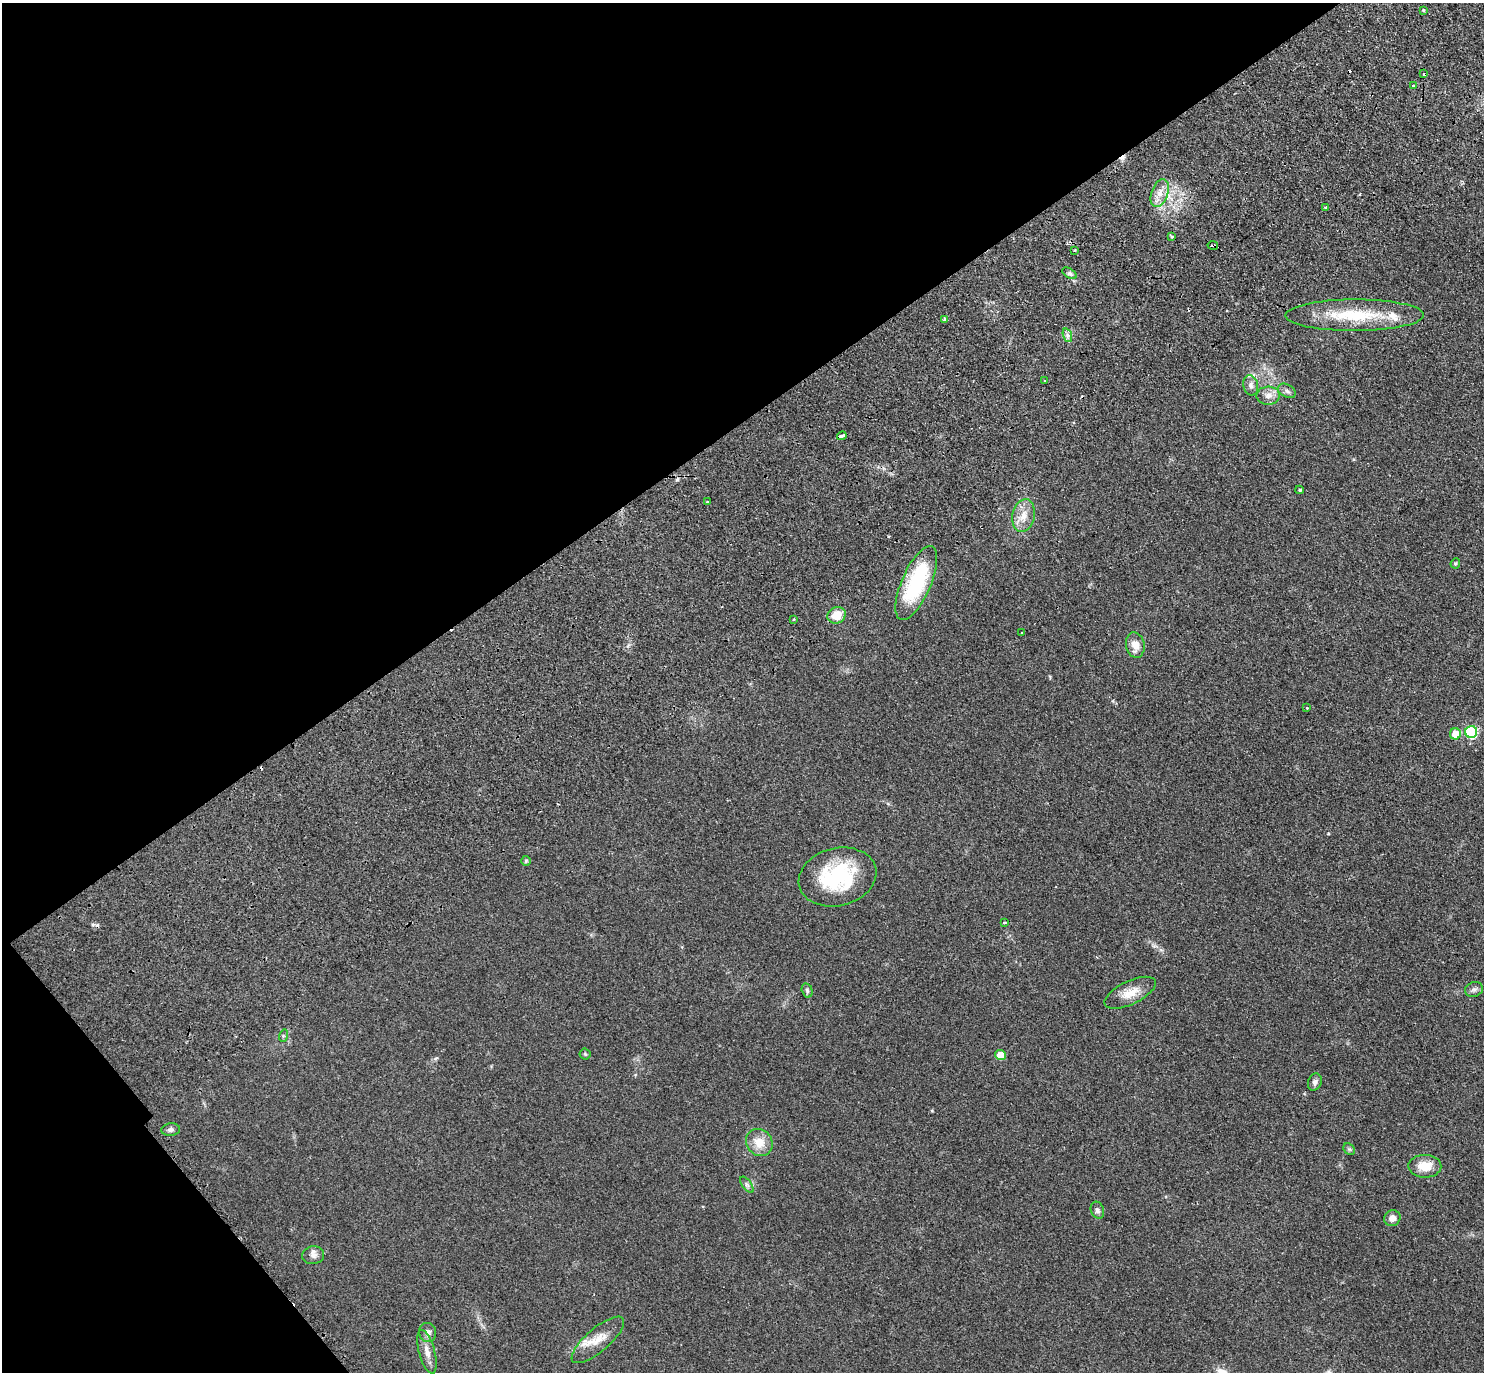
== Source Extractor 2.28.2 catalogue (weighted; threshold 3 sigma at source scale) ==
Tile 5 of 4 x 4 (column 1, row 2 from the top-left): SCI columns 192-1673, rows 3203-4572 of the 6266 x 6263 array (HDU 1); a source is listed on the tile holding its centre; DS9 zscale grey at full resolution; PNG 1486 x 1374 px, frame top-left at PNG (2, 3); each listed source drawn as its Kron ellipse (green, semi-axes under 4 px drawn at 4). Shown black and unused: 35% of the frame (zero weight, under 2 of 3 exposures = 11% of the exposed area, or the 3 px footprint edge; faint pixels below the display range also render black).
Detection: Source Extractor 2.28.2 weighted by HDU 2 'WHT'; one run over the whole footprint, this tile lists its part. Background 0.094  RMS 0.0087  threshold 0.0392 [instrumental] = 3 sigma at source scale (4.5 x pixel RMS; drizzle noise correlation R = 1.50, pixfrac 1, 0.05/0.05 arcsec/px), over >= 5 px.
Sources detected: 57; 5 cosmic-ray / hot-pixel residue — neither listed nor drawn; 2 inside a brighter listed object's ellipse — not listed separately; the other 50 listed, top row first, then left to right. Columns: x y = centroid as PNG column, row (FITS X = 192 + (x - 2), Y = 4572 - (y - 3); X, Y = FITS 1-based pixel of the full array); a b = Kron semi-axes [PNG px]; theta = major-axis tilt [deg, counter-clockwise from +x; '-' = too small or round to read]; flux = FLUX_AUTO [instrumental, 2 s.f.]
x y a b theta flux
1423 10 3 3 - 0.8
1424 74 3 3 - 4.1
1413 86 3 3 - 1.8
1160 193 14 8 69 8.3
1325 207 4 3 - 1.2
1171 236 3 3 - 2.7
1213 245 5 2 - 1.1
1075 250 3 2 - 1.6
1069 273 8 4 -31 1.9
1355 315 69 15 0 50
944 319 3 3 - 3.3
1067 335 7 4 -71 2.1
1045 381 3 2 - 1.5
1251 385 10 7 -77 4
1287 391 9 6 -31 2.6
1268 396 12 9 3 6.1
842 436 5 3 - 5.2
1300 490 4 3 - 1.1
707 502 3 3 - 1
1023 516 17 11 79 11
1455 563 5 4 - 1.3
916 583 40 14 66 72
837 615 9 8 - 13
794 619 3 2 - 0.9
1022 633 3 3 - 1.4
1135 645 13 9 -80 9.3
1307 708 3 3 - 1.3
1471 732 6 6 - 81
1455 734 5 5 - 15
526 861 5 5 - 1.1
837 877 39 29 14 73
1005 922 3 3 - 1.8
1474 989 9 7 19 2.8
807 990 7 5 -74 1.7
1130 993 28 11 26 13
283 1036 6 4 73 1
585 1054 5 5 - 1.3
1000 1055 5 5 - 16
1315 1082 9 6 68 3
171 1130 9 6 5 2.3
759 1142 14 12 -50 13
1349 1149 6 5 - 1.5
1425 1166 16 11 -1 15
747 1185 9 4 -54 2.4
1097 1210 9 6 -69 2.6
1392 1218 8 7 - 4.9
313 1255 11 9 8 4.5
428 1333 10 8 -75 4.7
598 1340 33 11 41 15
427 1352 22 8 -75 8
Overlapping masked pixels (flux is a lower limit): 1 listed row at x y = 1213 245